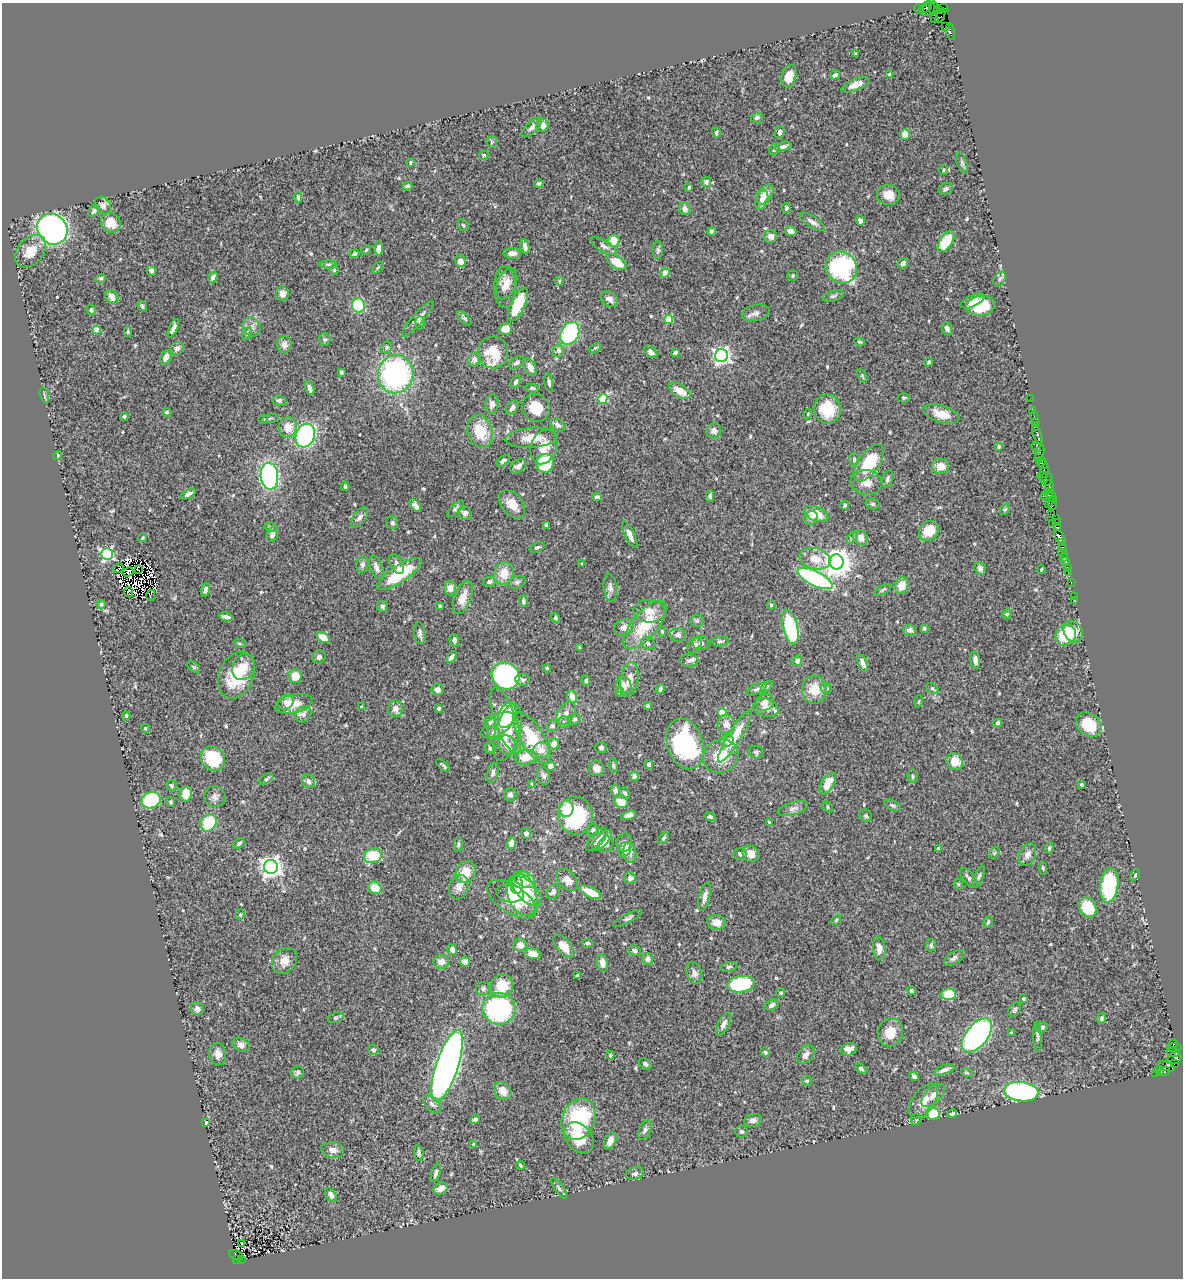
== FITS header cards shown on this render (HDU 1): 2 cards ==
NAXIS1  =                 1181
NAXIS2  =                 1276

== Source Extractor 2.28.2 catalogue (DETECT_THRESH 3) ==
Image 1181 x 1276 px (HDU 1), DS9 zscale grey, 1 PNG px = 1 image px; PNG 1185 x 1280 px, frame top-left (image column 1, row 1276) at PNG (2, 3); each listed source drawn as its Kron ellipse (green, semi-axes under 4 px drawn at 4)
Background 0.732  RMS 0.028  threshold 0.0853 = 3 sigma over >= 5 px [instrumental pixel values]
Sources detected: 586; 6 with non-positive FLUX_AUTO (blend fragments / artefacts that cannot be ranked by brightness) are neither listed nor drawn; of the other 580, the 500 brightest by FLUX_AUTO listed and drawn (80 fainter detections omitted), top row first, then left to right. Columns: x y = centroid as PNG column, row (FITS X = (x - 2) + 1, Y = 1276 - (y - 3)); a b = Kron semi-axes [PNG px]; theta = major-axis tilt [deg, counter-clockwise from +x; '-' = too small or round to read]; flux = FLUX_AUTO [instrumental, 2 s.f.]
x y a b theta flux
926 7 8 4 46 96
934 8 6 3 85 25
943 8 5 3 - 120
919 9 5 2 - 10
928 9 7 5 40 140
938 10 3 3 - 250
940 16 7 3 67 28
934 18 3 2 - 120
946 26 2 2 - 9
950 31 8 3 -79 51
855 54 4 2 - 2.4
835 75 5 4 - 4.7
889 75 4 3 - 3.9
789 76 11 7 72 23
856 85 15 5 22 17
757 118 6 5 - 4.4
543 126 6 6 - 10
532 127 13 5 43 6.5
779 132 6 5 - 5.7
716 133 5 4 - 3.6
905 135 5 4 - 34
492 142 6 5 - 3.6
783 146 8 4 15 6.3
774 150 6 4 74 3.6
484 155 5 4 - 3.2
410 163 3 3 - 4.8
962 163 11 5 -69 4.6
944 170 5 4 - 2.2
706 182 5 5 - 7.6
539 183 4 4 - 3.3
407 186 5 4 - 4.8
689 188 4 3 - 3
946 189 7 5 29 5.2
765 194 11 7 57 21
888 195 11 10 - 23
298 197 5 3 - 3.4
762 200 10 6 73 12
103 205 9 7 -53 8.3
786 208 5 4 - 4.5
685 209 6 5 - 9.8
94 211 6 4 47 5.9
860 220 5 4 - 6.8
812 222 14 5 -32 9.5
111 223 10 9 - 28
463 225 6 5 - 3.9
52 229 16 14 -53 560
712 231 4 4 - 10
791 231 6 5 - 12
771 236 6 6 - 9.9
614 241 6 6 - 43
946 241 12 6 58 56
604 246 14 6 -30 7.3
525 247 7 4 -80 7.8
379 249 7 4 87 11
366 250 5 3 - 2.2
658 250 9 5 -90 4.3
31 251 18 12 50 32
512 253 8 5 -1 12
354 254 5 4 - 3.7
460 261 6 5 - 14
617 262 11 6 -32 35
903 263 5 5 - 8.8
328 264 8 3 0 3.2
378 268 7 4 46 2.6
841 268 16 15 - 220
334 270 5 4 - 2.6
151 271 5 4 - 5.5
665 273 5 4 - 12
793 276 5 5 - 3.3
213 277 6 4 58 7.7
101 278 5 4 - 3.4
999 279 8 5 57 5.2
559 281 4 4 - 2.6
507 284 16 9 68 21
505 287 21 11 90 24
282 294 7 6 - 8.6
833 296 11 5 17 4.6
112 297 7 6 - 14
609 299 9 7 -35 9.9
972 301 13 5 25 17
518 304 18 7 65 69
358 305 7 6 - 89
142 306 5 4 - 4.8
981 306 14 10 8 65
91 310 5 4 - 4.6
756 313 14 8 13 8.8
464 318 9 4 -45 3.7
418 319 23 5 49 11
669 319 4 4 - 67
420 323 7 4 -87 3.5
252 327 10 8 -51 9.7
173 328 10 4 64 7.7
505 329 6 6 - 17
947 329 6 5 - 8.4
96 330 4 4 - 39
128 332 5 4 - 2.9
247 333 7 3 65 2.8
570 333 12 9 63 170
325 340 6 6 - 3.6
859 342 5 4 - 2.2
284 344 8 7 - 11
387 347 6 5 - 3.4
177 348 7 6 - 9.5
595 348 6 4 28 2.7
558 351 6 5 - 8.5
493 352 16 15 - 46
651 352 7 5 -40 8
675 353 4 4 - 8.5
721 356 6 6 - 660
166 357 7 5 63 12
474 359 7 6 - 6.9
517 362 8 5 39 5.1
929 362 4 4 - 2.9
530 367 9 5 -61 15
341 372 4 3 - 5.1
396 374 19 17 81 370
862 376 7 4 -65 2.5
516 382 7 4 60 3.9
549 383 9 4 -82 5.4
310 388 7 4 -73 9
532 388 6 4 -10 3.1
680 391 12 6 -32 26
44 395 8 3 -75 2.7
904 398 6 4 0 2.4
1030 398 2 2 - 15
603 399 5 4 - 110
279 400 7 5 -5 4.1
492 404 9 6 82 8.5
512 408 8 5 55 5.6
536 408 14 13 - 39
827 409 15 13 -80 62
1033 410 3 2 - 54
167 412 4 4 - 3
808 414 5 4 - 2.9
941 414 18 8 -18 25
124 416 4 3 - 2.5
1034 417 6 2 -71 28
270 418 8 3 14 3
263 419 4 4 - 2.2
1035 423 2 2 - 24
557 425 8 5 -36 6.8
288 427 10 9 - 25
1036 427 3 2 - 56
714 431 8 7 - 7.6
480 432 17 12 -73 50
305 435 12 9 70 300
1037 435 9 3 -71 140
531 438 26 10 4 35
544 447 18 13 73 34
999 447 4 3 - 2.4
1036 447 5 3 - 73
1040 453 8 3 74 41
58 456 4 4 - 2.9
1038 457 2 2 - 73
854 459 6 5 - 3.5
503 461 7 4 40 4.2
1041 462 5 2 - 44
545 463 9 8 - 78
869 463 21 10 54 87
1043 464 4 3 - 28
518 466 9 6 38 10
941 466 8 7 - 20
1044 471 7 3 79 120
269 476 13 8 -84 350
1043 476 5 3 - 53
888 479 9 5 70 5.2
1046 479 7 6 - 120
866 482 16 12 -7 20
345 486 5 3 - 4.5
1049 487 6 3 -73 140
1047 491 3 2 - 45
188 494 8 4 29 7.6
1047 495 6 2 18 73
710 496 6 3 90 4.1
1052 496 6 3 -65 38
597 497 5 4 - 5.4
1049 502 5 3 - 88
1053 503 6 3 83 96
512 504 16 10 -50 24
873 504 7 5 -13 3.6
845 505 4 4 - 3.7
415 506 7 4 -51 8
455 509 11 4 44 4.2
1005 509 6 4 53 2.7
465 513 7 6 - 8.5
816 514 13 7 -22 38
1052 514 2 2 - 31
360 517 12 6 53 7.2
811 518 7 6 - 7.5
1056 519 4 3 - 45
392 523 6 5 - 4.3
1052 523 2 2 - 7
1057 523 3 2 - 48
546 525 4 3 - 3.7
270 527 6 4 -14 3
1058 527 3 3 - 54
929 531 10 9 - 43
272 534 7 5 71 7.8
630 535 14 5 -65 13
1060 537 8 4 -56 470
142 538 4 3 - 2.8
852 538 7 4 44 3.7
860 538 8 7 - 16
1062 543 3 2 - 58
537 547 8 4 21 3.6
1063 547 5 3 - 76
1063 553 5 3 - 23
107 554 6 5 - 270
1063 558 3 2 - 16
815 559 16 10 -14 29
836 562 7 7 - 2600
1066 562 4 3 - 71
582 563 4 3 - 2.2
362 564 8 6 84 5.4
397 564 11 6 -62 8.8
376 567 12 6 -69 11
1067 567 2 2 - 9.2
118 568 5 2 - 4.8
980 568 7 5 -68 7.3
1041 569 4 3 - 2.2
138 570 3 2 - 2.4
128 572 6 4 28 4.7
1068 572 2 2 - 19
504 573 11 9 78 30
399 574 26 8 34 100
815 578 19 7 -26 280
489 582 6 5 - 6.3
517 582 9 6 19 4.9
1071 583 3 2 - 17
902 585 8 6 75 24
450 588 7 6 - 14
610 588 14 6 -84 8.8
206 590 7 4 76 6.2
883 590 10 3 28 2.8
129 592 5 2 - 3.1
150 595 5 2 - 4.3
1074 596 2 2 - 13
463 598 17 8 69 24
1075 600 3 2 - 13
523 601 6 4 -87 6.8
101 604 4 4 - 3.4
771 605 4 4 - 2.6
382 606 5 5 - 4.8
440 606 3 3 - 2.8
649 611 16 11 -4 24
1007 614 5 4 - 2.2
226 617 7 4 -12 6.9
555 618 5 4 - 3
697 621 7 6 - 4.4
645 625 29 13 50 81
624 627 10 8 29 11
790 627 18 7 -75 140
924 628 3 3 - 3.2
910 630 6 5 - 8.6
662 631 5 4 - 2.2
1073 632 11 9 -60 36
420 633 11 5 -84 6.7
678 635 8 7 - 7.6
1066 635 11 10 - 65
323 637 7 4 -35 25
454 640 6 5 - 8.4
720 641 8 5 7 4.5
648 643 7 6 - 5.6
701 643 8 7 - 7.3
240 644 6 4 -19 2.5
695 645 9 7 62 7.2
580 647 3 2 - 2.3
319 657 7 6 - 4.7
451 657 7 4 50 7.9
975 660 8 4 -82 10
689 661 9 6 -3 6
797 661 5 5 - 7.9
863 663 9 4 -69 10
194 667 7 4 -36 3.1
243 667 13 10 67 24
547 668 4 4 - 2.7
236 675 24 17 67 86
295 676 7 6 - 29
506 676 14 13 - 310
629 679 17 9 82 19
523 680 7 6 - 5.1
586 681 5 4 - 3.9
624 686 9 7 -71 12
767 687 7 4 46 3.1
826 688 6 5 - 3.9
932 688 7 4 -37 2.8
660 689 5 3 - 3.8
756 689 11 4 24 5.3
814 689 14 12 -89 33
437 690 6 6 - 9.3
619 692 5 4 - 6.7
572 697 6 4 -69 17
919 701 6 3 71 2.3
286 702 8 7 - 11
765 702 9 8 - 12
294 704 19 9 14 27
647 706 4 3 - 2.8
362 707 3 3 - 5.7
439 708 4 4 - 4.6
766 708 13 9 -15 15
396 709 8 7 - 9.6
566 713 12 8 58 11
722 713 4 4 - 71
303 714 9 7 51 8
507 715 13 8 67 39
126 716 4 3 - 2.4
574 719 6 5 - 4.4
506 720 35 10 -71 84
490 722 6 5 - 5.8
564 722 6 5 - 3.7
998 723 4 4 - 8.1
726 724 9 8 - 12
498 725 19 9 35 24
1089 725 14 11 -41 54
552 726 6 5 - 4.8
145 728 4 4 - 2.8
507 732 29 12 74 53
494 733 7 6 - 15
735 736 30 6 59 50
532 738 29 11 -58 83
727 741 7 6 - 7.4
554 744 5 5 - 16
685 744 26 18 -71 200
507 745 10 8 -53 15
490 748 6 5 - 4.9
601 748 6 5 - 4.4
541 750 8 8 - 16
756 752 8 6 -15 4.2
721 756 18 16 30 48
526 757 11 7 10 29
213 759 13 11 -44 95
955 761 9 7 -51 28
649 764 4 4 - 5.4
443 765 8 3 -44 3.1
550 766 5 5 - 6.3
613 766 7 3 -81 2.7
597 769 7 7 - 12
493 773 10 5 76 6.4
543 776 9 6 -72 6.3
634 776 5 4 - 9
912 776 6 5 - 3.6
266 779 7 4 34 3.9
309 781 7 6 - 7.9
828 783 12 6 61 33
532 784 4 4 - 2.5
1081 784 3 3 - 3.7
172 786 6 5 - 2.8
615 791 6 5 - 5.7
625 793 6 5 - 4.5
186 794 7 6 - 25
510 794 6 6 - 5.4
215 797 10 10 - 9.9
151 800 10 8 24 150
170 802 5 4 - 2.5
621 802 7 6 - 27
893 805 8 5 -25 4
827 807 6 4 -47 3.2
566 809 8 7 - 27
793 809 15 6 17 9.4
629 815 8 4 17 6.7
575 816 19 17 -78 170
866 816 6 6 - 4
710 817 5 4 - 4.2
769 822 4 3 - 2.6
209 823 9 7 58 66
593 830 6 6 - 6
526 833 5 5 - 8
664 838 6 4 47 2.6
597 839 14 6 49 13
602 840 13 5 47 15
239 843 6 4 38 3.4
511 843 6 4 69 11
624 843 9 7 81 8.7
458 844 7 4 84 3.2
606 844 8 7 - 9.7
938 848 4 3 - 3.2
1049 848 6 4 80 3.1
625 849 7 6 - 18
630 852 10 6 -81 12
994 853 6 4 44 3.3
740 854 6 6 - 5.8
751 854 9 7 -51 20
373 855 9 7 22 67
1027 855 11 8 64 12
271 867 7 7 - 1300
1043 868 7 4 -76 2.6
466 872 11 9 54 33
1135 875 6 3 55 2.2
979 877 11 4 70 4.8
630 878 5 5 - 6
969 878 12 6 -51 6.9
525 879 12 7 -30 30
567 880 13 8 -49 17
958 884 5 5 - 2.8
517 885 9 6 -88 22
1109 885 17 9 83 160
459 887 12 9 69 18
375 888 7 5 -39 31
527 891 19 9 -45 39
553 892 8 5 52 5.9
590 892 12 5 -25 27
510 893 14 9 -9 21
522 895 22 14 -72 59
705 897 15 5 76 12
512 899 28 14 -33 49
1088 907 11 8 -60 59
240 915 5 4 - 2.6
628 918 16 4 27 5.6
836 920 6 3 46 2.2
716 922 9 7 -12 16
988 922 6 4 68 2.9
587 943 5 4 - 4.2
520 945 6 6 - 13
931 945 6 5 - 5.5
564 946 14 7 -51 28
879 948 12 6 -84 13
452 950 5 4 - 11
635 951 6 5 - 6.1
533 954 8 5 -12 20
954 958 11 5 34 6.5
648 959 5 5 - 12
284 961 14 11 52 21
441 962 8 7 - 13
465 962 5 4 - 19
602 963 9 5 -82 11
729 967 8 4 11 3.5
694 973 11 7 -70 8.4
578 976 4 3 - 3
741 984 14 8 8 160
502 986 12 11 - 44
483 989 7 7 - 5.5
911 991 4 4 - 4.2
781 993 4 4 - 2.8
948 994 7 6 - 45
1024 999 3 3 - 7.7
772 1005 7 5 31 6.6
197 1009 7 6 - 8
499 1009 16 15 - 280
1015 1010 8 5 52 4
336 1018 8 5 20 3.4
1102 1018 6 4 81 3.1
724 1024 13 5 62 8.8
1042 1027 6 5 - 4.5
890 1032 14 12 73 30
1011 1033 4 3 - 3.2
977 1035 20 11 51 490
1037 1037 15 4 -87 5.1
1173 1044 4 3 - 99
241 1045 9 6 -23 11
1174 1047 7 3 -3 45
849 1049 8 6 16 12
373 1050 5 5 - 4.2
765 1052 5 4 - 4.4
1173 1052 6 3 -14 30
218 1054 11 8 -83 13
610 1055 4 3 - 3.2
806 1055 10 7 50 9.9
1174 1058 7 5 24 80
1174 1063 3 3 - 63
645 1064 7 5 -41 4.2
447 1066 37 11 72 1500
1166 1066 9 4 -19 470
861 1069 6 4 -40 4.7
944 1070 11 4 21 8.4
1159 1071 5 4 - 120
1165 1071 5 3 - 110
298 1072 6 6 - 4.8
967 1073 6 3 -18 2.3
1155 1073 3 2 - 43
914 1076 5 3 - 5.4
807 1081 5 5 - 2.7
503 1091 10 7 -43 21
1021 1092 17 9 -6 340
933 1095 14 8 44 13
923 1101 20 11 56 24
432 1104 11 6 -48 7.3
952 1113 5 3 - 4.1
933 1114 7 6 - 56
578 1119 21 16 67 160
916 1119 6 5 - 2.9
475 1120 5 3 - 4.5
753 1120 9 6 13 7
206 1123 4 3 - 5.6
645 1130 10 6 65 5.4
741 1132 6 6 - 3.5
579 1138 17 12 -50 45
610 1141 9 5 65 16
473 1144 3 3 - 2.2
333 1150 11 7 -8 12
419 1153 8 5 -86 5.7
520 1165 4 3 - 3.7
436 1173 9 4 73 7.8
635 1174 9 6 15 7.6
559 1188 12 4 -55 4.3
441 1189 8 5 25 15
331 1195 7 5 -56 8.3
241 1244 3 3 - 3.9
236 1255 7 4 -27 98
242 1259 2 2 - 28
236 1260 3 3 - 170
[80 fainter detections neither listed nor drawn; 6 non-positive-flux detections neither listed nor drawn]